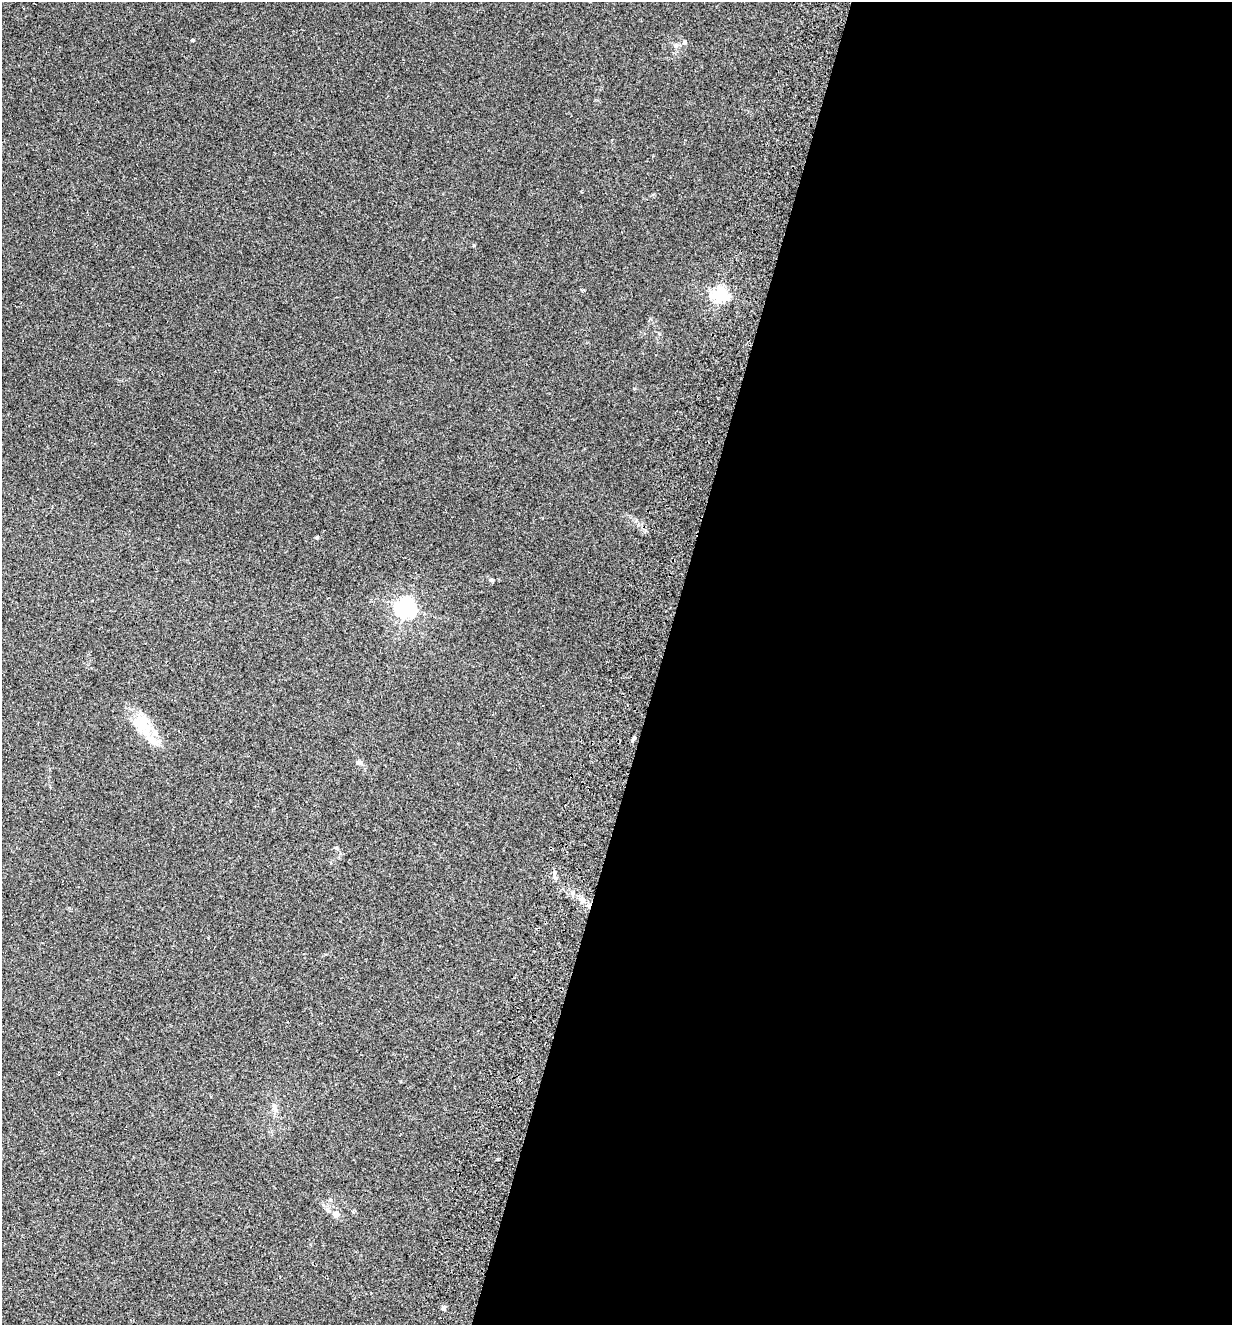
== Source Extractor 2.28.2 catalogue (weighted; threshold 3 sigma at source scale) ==
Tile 12 of 4 x 4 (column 4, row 3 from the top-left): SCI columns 4006-5235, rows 1345-2667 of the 5423 x 5336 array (HDU 1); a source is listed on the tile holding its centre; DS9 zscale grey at full resolution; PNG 1234 x 1327 px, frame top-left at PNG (2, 2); no overlay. Shown black and unused: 46% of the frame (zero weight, under 2 of 3 exposures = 3% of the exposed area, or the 3 px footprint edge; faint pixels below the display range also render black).
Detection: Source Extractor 2.28.2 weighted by HDU 2 'WHT'; one run over the whole footprint, this tile lists its part. Background 0.0241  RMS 0.0062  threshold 0.0281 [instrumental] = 3 sigma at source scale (4.5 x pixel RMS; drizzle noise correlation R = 1.50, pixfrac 1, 0.05/0.05 arcsec/px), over >= 5 px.
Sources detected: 13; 2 inside a brighter listed object's ellipse — not listed separately; the other 11 listed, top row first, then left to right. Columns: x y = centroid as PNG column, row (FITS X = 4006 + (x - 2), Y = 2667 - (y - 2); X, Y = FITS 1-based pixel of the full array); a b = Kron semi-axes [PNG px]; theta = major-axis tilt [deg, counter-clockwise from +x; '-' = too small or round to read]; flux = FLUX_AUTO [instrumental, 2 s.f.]
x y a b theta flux
193 40 4 3 - 0.71
684 42 7 5 39 1.1
676 45 7 4 19 1.1
720 294 6 5 - 150
317 538 5 3 - 0.64
406 608 7 6 - 280
143 722 24 22 37 15
359 762 8 5 -19 1.3
336 848 7 3 -36 0.75
336 1215 9 8 - 2.8
444 1308 5 4 - 2.6
Unlisted compact peaks at least as high as the median listed source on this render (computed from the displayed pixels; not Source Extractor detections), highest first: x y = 491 580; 474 245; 634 388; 554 876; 583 290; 636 520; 659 334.